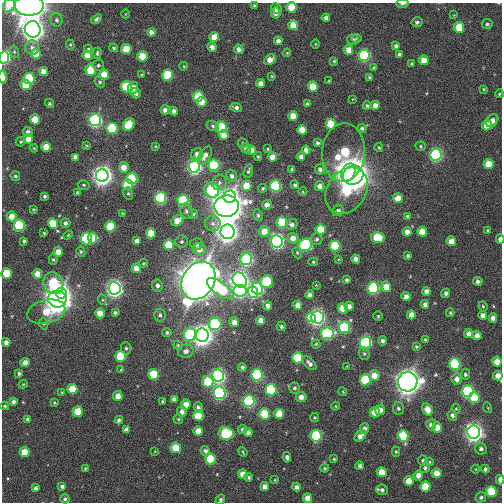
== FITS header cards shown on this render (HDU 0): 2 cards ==
NAXIS1  =                  500 / Width of image
NAXIS2  =                  500 / Height of image

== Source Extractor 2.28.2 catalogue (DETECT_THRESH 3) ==
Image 500 x 500 px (HDU 0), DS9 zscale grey, 1 PNG px = 1 image px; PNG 504 x 504 px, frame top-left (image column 1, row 500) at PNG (2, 3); each listed source drawn as its Kron ellipse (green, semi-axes under 4 px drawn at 4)
Background 0.00585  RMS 0.017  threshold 0.0515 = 3 sigma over >= 5 px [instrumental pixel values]
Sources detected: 366; all 366 listed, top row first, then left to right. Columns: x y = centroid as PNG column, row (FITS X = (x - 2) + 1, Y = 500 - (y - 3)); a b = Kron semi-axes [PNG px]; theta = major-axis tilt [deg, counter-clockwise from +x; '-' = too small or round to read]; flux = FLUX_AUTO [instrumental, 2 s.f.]
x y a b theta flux
403 4 6 3 1 3.3
9 5 7 5 59 28
29 5 14 10 0 700
254 5 3 3 - 1.2
292 7 5 5 - 41
276 8 5 4 - 3.1
276 13 5 5 - 9.4
125 14 4 3 - 0.82
454 15 4 4 - 1
326 18 4 4 - 5.3
96 19 6 4 41 3.2
57 20 6 6 - 2.6
417 22 5 5 - 3.2
487 24 5 5 - 3.2
293 25 5 5 - 26
459 27 5 5 - 43
33 29 8 8 - 1100
151 32 4 4 - 6.8
214 37 5 5 - 22
357 38 5 4 - 1.7
353 40 6 5 - 2.6
278 41 4 4 - 6.1
315 44 5 3 - 0.94
70 45 5 4 - 1.4
396 46 4 4 - 3.6
32 47 7 7 - 5.3
212 47 5 4 - 6.8
114 48 4 3 - 1.8
88 49 4 4 - 1.3
126 49 5 5 - 33
239 49 5 4 - 6.5
348 50 5 5 - 12
14 52 6 4 -70 1.5
97 53 6 4 72 2.3
287 53 4 3 - 1
36 54 5 5 - 24
87 55 5 5 - 18
364 55 6 5 - 210
399 55 4 4 - 4.4
142 56 5 5 - 36
4 57 6 5 - 240
270 60 6 4 28 15
424 60 5 4 - 16
334 61 3 3 - 1.3
411 64 4 3 - 1.7
98 65 5 5 - 2.4
184 66 4 3 - 1.1
374 68 4 4 - 2.1
91 70 6 5 - 49
43 71 4 4 - 11
104 75 5 5 - 24
142 75 3 2 - 1
168 75 5 5 - 91
272 76 4 3 - 1.2
3 77 6 3 -89 12
369 77 3 3 - 1.9
29 79 5 5 - 100
329 81 4 2 - 0.82
100 82 6 5 - 2.6
261 83 4 4 - 10
26 85 5 5 - 39
126 87 5 5 - 84
313 87 5 5 - 33
133 88 6 5 - 9.8
483 89 3 3 - 1.2
136 93 5 5 - 4.2
499 94 4 4 - 1.9
198 97 5 5 - 51
353 99 3 2 - 0.73
202 102 5 5 - 29
49 103 5 4 - 2.1
307 104 4 3 - 2.2
375 105 4 4 - 10
367 106 4 3 - 1.8
236 107 6 4 -17 4
165 110 4 4 - 5.5
174 111 4 4 - 6.7
293 116 5 5 - 22
35 119 5 5 - 26
95 120 6 6 - 320
492 121 7 5 52 9.6
331 124 5 5 - 54
129 125 7 5 53 44
487 125 5 5 - 24
213 126 6 5 - 2.3
221 127 5 5 - 140
112 128 5 5 - 120
362 128 4 4 - 3.3
302 130 5 4 - 28
28 132 5 5 - 4.4
224 135 5 5 - 14
28 139 5 4 - 13
21 142 5 4 - 1.8
243 143 5 4 - 1.5
317 143 4 4 - 3
86 145 4 2 - 1.1
155 146 3 3 - 1.2
421 146 5 4 - 1.9
46 147 5 5 - 29
379 147 4 3 - 1.4
34 148 4 3 - 1.2
246 148 5 4 - 4.8
267 149 3 2 - 1.2
251 150 4 4 - 12
306 150 4 4 - 7.3
344 152 29 21 86 110
197 154 6 5 - 7.1
436 155 6 5 - 320
205 156 10 5 57 8.7
258 156 4 3 - 1.5
75 157 4 4 - 6.3
272 157 4 4 - 14
301 157 4 4 - 6.7
489 164 5 5 - 25
214 165 5 5 - 140
124 167 5 5 - 15
194 167 6 5 - 500
292 169 4 3 - 2.6
320 169 5 5 - 4.8
248 171 7 3 74 2.1
348 173 9 6 65 990
102 175 6 6 - 1200
353 175 10 9 - 1500
15 176 5 4 - 2.7
232 176 6 5 - 4.3
132 179 5 5 - 150
219 183 7 6 - 3.8
127 184 5 5 - 60
84 185 6 4 -15 1.9
295 185 4 4 - 2.3
246 186 5 5 - 39
275 186 5 5 - 180
320 186 5 4 - 8.6
263 188 4 4 - 1.8
212 190 8 6 -49 180
347 191 25 19 55 120
77 192 3 3 - 1.2
303 192 4 3 - 0.91
128 193 6 5 - 2.1
45 196 3 3 - 2.1
230 197 6 6 - 550
160 198 6 5 - 210
398 198 5 5 - 19
183 200 5 5 - 180
267 205 5 5 - 8.2
226 206 12 10 5 1500
33 209 4 3 - 1.2
186 211 8 6 -61 3.7
338 211 6 5 - 3.9
122 213 4 3 - 0.93
193 214 5 4 - 2.5
258 215 6 4 -81 2.4
11 216 5 5 - 17
407 216 4 4 - 1.9
177 221 6 5 - 23
282 222 5 5 - 79
53 223 5 5 - 50
65 223 5 4 - 3.6
213 223 8 7 - 4.8
292 224 5 5 - 6.2
19 225 5 5 - 180
110 227 5 5 - 66
321 230 5 5 - 41
488 230 3 3 - 1.4
264 231 5 5 - 20
228 232 7 7 - 1300
407 232 4 4 - 9.6
422 232 5 4 - 19
44 233 3 3 - 1.5
151 233 5 5 - 35
68 235 5 4 - 1.3
93 238 5 4 - 50
293 238 5 5 - 11
378 238 7 5 -13 58
86 239 6 5 - 160
317 239 6 5 - 3
500 239 4 3 - 7.2
24 241 3 3 - 2.3
137 241 4 4 - 7
277 241 6 6 - 430
451 241 5 4 - 15
182 242 6 6 - 2.3
196 244 6 6 - 3.2
169 245 5 5 - 45
305 245 7 6 - 180
335 246 5 5 - 85
199 249 6 6 - 14
58 252 5 4 - 15
81 252 5 4 - 1.9
297 253 6 4 -68 1.9
408 256 3 3 - 2.3
53 259 5 4 - 1.8
246 259 6 6 - 290
339 259 4 2 - 0.83
356 259 4 4 - 7.4
313 262 5 4 - 1.5
143 263 4 4 - 1.2
136 268 5 4 - 14
7 273 5 5 - 44
37 274 5 5 - 21
240 280 8 6 -53 770
347 280 4 3 - 2.8
198 281 20 15 57 2200
478 281 5 4 - 4.5
267 282 6 6 - 90
53 283 11 9 -66 130
316 285 2 2 - 0.69
157 286 6 5 - 4.1
386 287 5 5 - 18
114 288 6 6 - 670
373 288 6 5 - 200
220 289 16 6 -36 92
257 289 6 5 - 260
240 291 6 6 - 290
426 291 4 4 - 7.2
253 292 6 5 - 150
61 293 5 5 - 420
446 293 4 4 - 4.2
310 295 4 4 - 6.7
406 297 4 4 - 7.7
57 299 9 8 - 1300
103 300 5 3 - 1.3
425 304 4 4 - 5
298 305 4 4 - 9.1
268 306 4 4 - 6.4
349 306 4 4 - 6.2
483 306 5 3 - 1.5
343 308 5 5 - 30
46 312 19 11 14 43
100 313 5 4 - 21
115 313 4 3 - 2.6
450 313 4 4 - 1.5
160 315 6 5 - 2.9
411 315 4 4 - 9
483 315 4 4 - 7.3
378 316 4 4 - 1.4
311 317 5 4 - 60
317 317 6 6 - 550
493 318 4 4 - 7.4
261 321 4 4 - 11
234 322 5 5 - 10
44 324 6 4 -71 1.4
215 324 6 6 - 130
281 326 5 4 - 2.5
345 327 6 5 - 160
167 332 4 4 - 2.4
327 333 6 6 - 200
469 334 4 4 - 8.8
190 335 6 6 - 98
202 335 7 6 - 1200
477 336 4 4 - 9
425 339 4 4 - 1.2
382 341 4 4 - 3.6
6 342 4 4 - 6.1
366 343 6 5 - 200
316 344 4 4 - 1.5
178 345 4 4 - 1.7
416 346 3 3 - 1.4
126 348 6 5 - 1.9
186 351 8 6 11 5.9
364 354 6 5 - 2
121 356 5 5 - 60
298 358 5 5 - 69
497 361 5 4 - 21
25 363 5 4 - 9.6
309 363 8 5 -45 4.7
455 364 6 5 - 130
347 366 3 3 - 0.74
242 367 4 4 - 2.9
121 370 3 3 - 1.3
19 373 4 4 - 2.8
153 374 5 5 - 62
465 374 5 4 - 2.5
257 375 6 5 - 190
218 376 6 6 - 420
374 376 5 5 - 17
498 376 5 4 - 12
457 379 5 5 - 7.2
365 380 5 5 - 77
208 382 6 5 - 58
408 382 10 9 - 1200
23 384 4 4 - 1.1
294 388 5 5 - 2.6
72 389 5 5 - 37
271 390 5 5 - 140
468 391 6 5 - 260
62 392 3 3 - 1.2
343 392 4 3 - 1.1
219 393 6 6 - 300
118 396 5 4 - 14
301 397 5 5 - 8.6
474 398 5 5 - 45
174 399 4 4 - 5.3
13 401 4 4 - 4.3
163 401 4 3 - 1.7
249 401 6 5 - 250
54 403 3 3 - 1.4
186 404 5 4 - 16
5 406 4 3 - 1.7
336 406 4 3 - 1.1
198 408 5 4 - 4.3
398 408 6 5 - 2.7
488 408 5 3 - 1.1
427 409 6 5 - 15
456 409 5 4 - 1.4
380 410 5 5 - 11
78 411 5 5 - 33
182 412 5 5 - 6.9
375 412 5 5 - 26
265 414 5 5 - 66
279 414 5 5 - 31
452 415 5 5 - 4.6
198 416 5 5 - 40
314 417 4 4 - 1.8
27 419 3 3 - 1.9
178 419 5 4 - 1.6
119 420 4 4 - 3
431 425 5 5 - 6.9
437 427 5 5 - 17
126 429 4 4 - 4.7
243 429 5 4 - 3.9
364 429 5 4 - 6.4
198 431 5 5 - 18
248 432 4 4 - 6.1
474 432 6 6 - 870
226 433 7 6 - 110
316 436 6 5 - 120
360 436 7 4 46 8.9
403 436 6 5 - 81
176 448 5 5 - 33
481 449 6 5 - 4.2
155 451 4 2 - 0.81
205 451 5 4 - 3.6
25 452 5 5 - 27
243 452 5 3 - 1.1
396 452 5 4 - 1.7
287 457 5 3 - 3.1
210 459 5 5 - 69
334 459 3 3 - 1.1
423 460 5 5 - 2.4
430 462 4 4 - 1.2
360 466 4 4 - 4
85 468 4 3 - 1.2
325 468 4 3 - 1.4
425 468 5 4 - 2.7
476 469 4 3 - 0.98
485 469 4 4 - 2.8
382 472 5 5 - 20
437 473 5 5 - 18
243 474 5 4 - 14
418 475 5 4 - 8.5
249 477 4 4 - 2.1
275 480 3 3 - 0.88
500 480 4 3 - 9.7
409 481 5 5 - 19
62 486 4 3 - 2.9
425 486 5 5 - 41
265 487 4 4 - 7.1
296 487 4 4 - 5
36 488 4 3 - 2.9
382 490 6 5 - 4.1
491 492 5 5 - 70
481 497 5 4 - 2.6
308 498 5 4 - 14
65 499 4 4 - 2.3
220 500 5 4 - 2.7
At the frame edge (FLAGS 8, measured only in part): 11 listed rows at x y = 403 4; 9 5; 29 5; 292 7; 4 57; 3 77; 499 94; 500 239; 498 376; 500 480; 220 500

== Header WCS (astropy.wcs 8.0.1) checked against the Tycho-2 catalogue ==
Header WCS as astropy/WCSLIB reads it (CRVAL/CRPIX/CD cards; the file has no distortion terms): RA---TAN/DEC--TAN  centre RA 01:54:11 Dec +62:22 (28.54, +62.37 deg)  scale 0.6 arcsec/px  FOV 5.0' x 5.0'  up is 0 deg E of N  parity normal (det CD < 0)
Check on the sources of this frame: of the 60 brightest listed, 5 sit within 2.0 arcsec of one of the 5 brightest Tycho-2 stars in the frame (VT <= 12.88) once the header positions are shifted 0.53 arcsec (0.46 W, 0.26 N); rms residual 0.85 arcsec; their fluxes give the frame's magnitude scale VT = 20.08 - 2.5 log10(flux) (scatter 0.59 mag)
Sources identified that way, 5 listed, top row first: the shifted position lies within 2.0 arcsec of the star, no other Tycho-2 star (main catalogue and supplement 1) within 4.0 arcsec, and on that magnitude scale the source's flux lands within +1.5 / -3 mag of the star's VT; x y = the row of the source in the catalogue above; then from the Tycho-2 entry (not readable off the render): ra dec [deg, ICRS J2000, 3 dp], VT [Tycho-2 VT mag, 2 dp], TYC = Tycho-2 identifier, HIP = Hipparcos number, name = IAU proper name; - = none
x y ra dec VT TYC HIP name
29 5 28.625 +62.412 11.72 4036-2065-1 - -
226 206 28.554 +62.378 12.73 4036-2717-1 - -
198 281 28.564 +62.365 10.98 4036-2667-1 - -
57 299 28.615 +62.362 12.29 4036-1875-1 - -
408 382 28.489 +62.348 12.88 4036-2583-1 - -